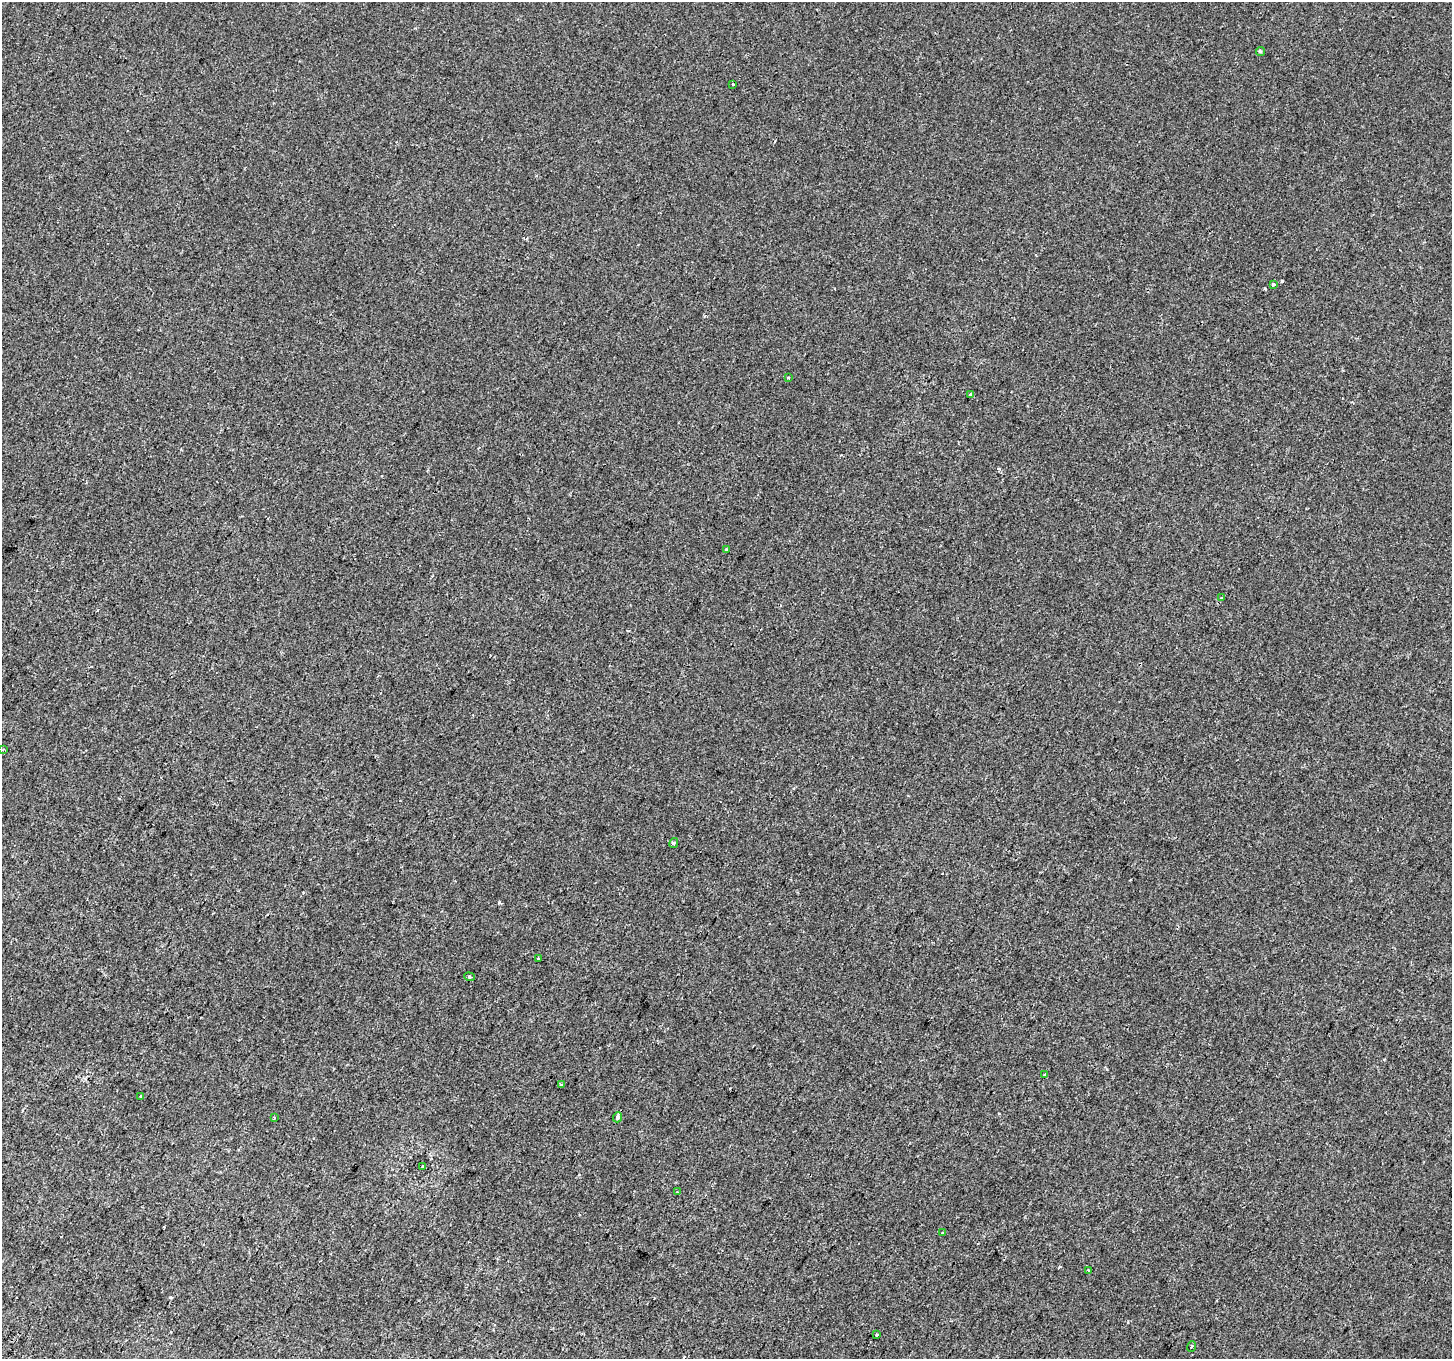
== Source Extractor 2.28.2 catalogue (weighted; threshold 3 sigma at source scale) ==
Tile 7 of 4 x 4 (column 3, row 2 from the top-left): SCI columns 2928-4377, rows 3017-4373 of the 5847 x 5966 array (HDU 1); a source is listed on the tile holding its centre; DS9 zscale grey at full resolution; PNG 1454 x 1361 px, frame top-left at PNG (2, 2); each listed source drawn as its Kron ellipse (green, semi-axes under 4 px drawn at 4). Shown black and unused: <1% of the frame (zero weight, under 2 of 3 exposures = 2% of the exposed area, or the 3 px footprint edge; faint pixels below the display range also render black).
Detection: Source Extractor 2.28.2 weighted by HDU 2 'WHT'; one run over the whole footprint, this tile lists its part. Background 8.58e-04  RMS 0.0037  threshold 0.0165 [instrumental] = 3 sigma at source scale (4.5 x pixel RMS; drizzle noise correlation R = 1.50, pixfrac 1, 0.0396/0.0396 arcsec/px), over >= 5 px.
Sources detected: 24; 2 cosmic-ray / hot-pixel residue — neither listed nor drawn; the other 22 listed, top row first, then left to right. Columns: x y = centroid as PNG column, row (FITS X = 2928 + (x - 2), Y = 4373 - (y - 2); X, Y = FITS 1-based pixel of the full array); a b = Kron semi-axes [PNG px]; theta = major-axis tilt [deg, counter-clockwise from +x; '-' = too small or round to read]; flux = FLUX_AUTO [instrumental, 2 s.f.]
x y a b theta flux
1260 51 4 4 - 0.58
733 84 3 2 - 0.36
1273 284 4 3 - 1.9
788 378 3 2 - 0.28
970 394 4 3 - 2.1
726 550 4 3 - 1.2
1221 598 3 3 - 1.1
3 749 3 3 - 0.6
674 843 5 4 - 0.75
538 959 3 3 - 0.44
469 977 5 4 - 0.52
1044 1075 3 3 - 1.6
561 1084 3 3 - 0.75
141 1096 4 3 - 0.58
618 1117 5 4 - 1.3
274 1118 4 3 - 0.46
422 1166 4 3 - 1.1
677 1192 3 2 - 0.44
942 1233 3 3 - 1.2
1089 1270 3 3 - 0.36
877 1335 3 3 - 0.86
1192 1346 5 2 - 0.29
Unlisted compact peaks at least as high as the median listed source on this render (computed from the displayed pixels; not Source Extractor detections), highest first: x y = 499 902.